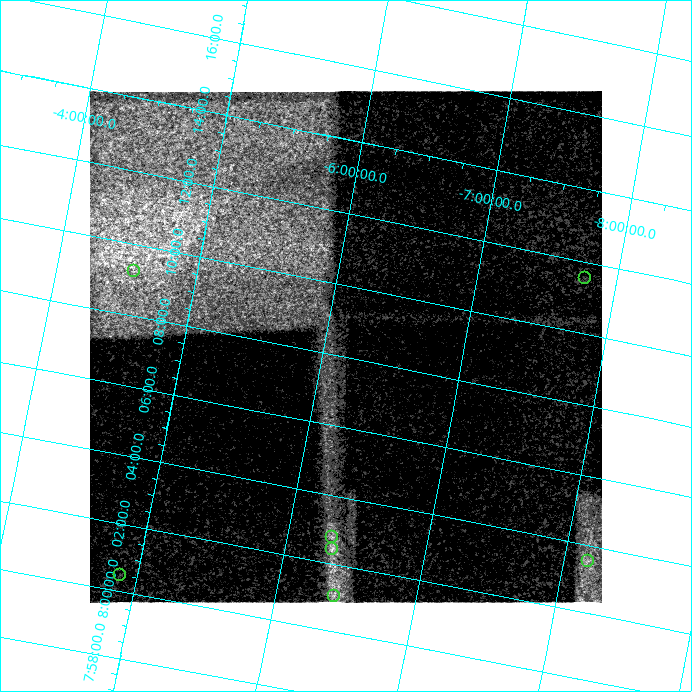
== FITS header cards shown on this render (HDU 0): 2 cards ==
NAXIS1  =                  512 / length of data axis 1
NAXIS2  =                  512 / length of data axis 2

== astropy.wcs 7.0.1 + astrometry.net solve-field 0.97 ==
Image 512 x 512 px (HDU 0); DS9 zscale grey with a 90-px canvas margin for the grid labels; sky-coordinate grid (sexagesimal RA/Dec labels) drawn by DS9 from the SOLVED WCS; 7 Tycho-2 reference stars matched to detected sources circled (green)
Header WCS: none
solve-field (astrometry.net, Tycho-2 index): SOLVED blind (the file carries no WCS)
Solved WCS: RA---TAN-SIP/DEC--TAN-SIP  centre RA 08:08:18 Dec -06:09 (122.08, -6.15 deg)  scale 26.1 x 25.6 arcsec/px (non-square pixels)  FOV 222.4' x 218.3'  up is +79 deg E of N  parity flipped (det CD > 0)
(file carries no celestial WCS; the grid is the blind solution)
Tycho-2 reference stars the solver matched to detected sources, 7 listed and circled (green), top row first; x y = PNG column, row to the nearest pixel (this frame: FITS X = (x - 90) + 1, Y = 512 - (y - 91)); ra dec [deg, ICRS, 3 dp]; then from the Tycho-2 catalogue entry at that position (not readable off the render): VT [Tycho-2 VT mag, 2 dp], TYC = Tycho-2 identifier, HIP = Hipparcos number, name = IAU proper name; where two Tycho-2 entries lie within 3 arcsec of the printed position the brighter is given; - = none
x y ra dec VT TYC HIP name
134 271 122.315 -4.553 7.75 4855-2068-1 39927 -
585 278 122.888 -7.773 5.45 5426-3213-1 40107 -
332 537 120.693 -6.322 6.98 4858-1322-1 39362 -
332 549 120.608 -6.337 6.39 4858-2905-1 39326 -
588 561 120.884 -8.173 7.47 5413-794-1 39425 -
120 575 120.121 -4.880 7.33 4854-815-1 39152 -
334 596 120.264 -6.419 6.54 4858-2906-1 39198 -